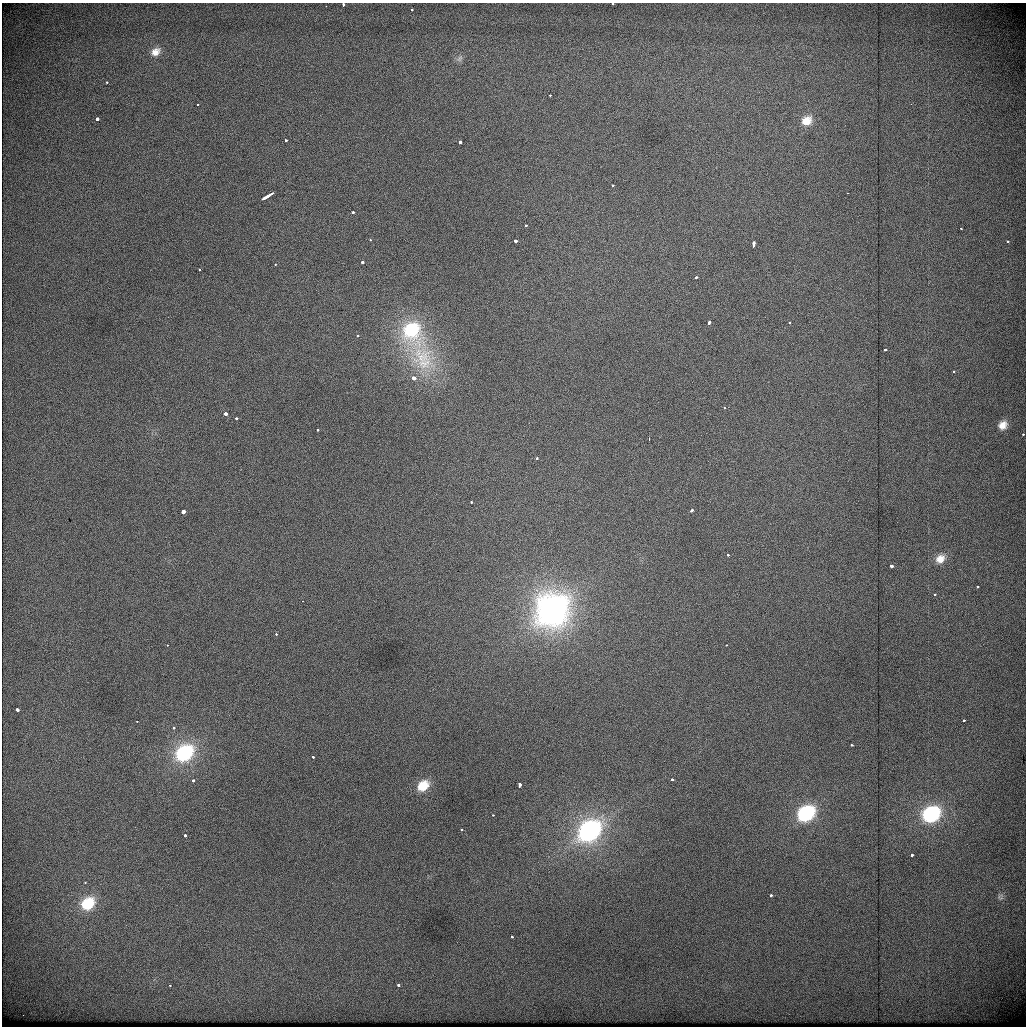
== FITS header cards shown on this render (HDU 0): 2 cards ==
NAXIS1  =                 1024          /
NAXIS2  =                 1024          /

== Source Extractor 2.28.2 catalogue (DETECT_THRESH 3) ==
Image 1024 x 1024 px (HDU 0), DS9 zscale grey, 1 PNG px = 1 image px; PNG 1028 x 1028 px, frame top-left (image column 1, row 1024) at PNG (2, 3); no overlay
Background 444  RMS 1.9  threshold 5.68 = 3 sigma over >= 5 px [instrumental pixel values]
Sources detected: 82; all 82 listed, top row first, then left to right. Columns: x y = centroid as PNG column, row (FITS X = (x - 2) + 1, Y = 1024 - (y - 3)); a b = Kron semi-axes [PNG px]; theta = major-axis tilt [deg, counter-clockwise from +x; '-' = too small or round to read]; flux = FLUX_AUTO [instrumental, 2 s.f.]
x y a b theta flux
612 4 3 2 - 180
343 5 3 3 - 400
326 6 2 2 - 65
412 10 3 3 - 260
155 52 9 7 37 820
460 58 10 5 45 340
106 82 3 3 - 360
550 95 3 3 - 200
198 104 2 2 - 120
97 119 3 3 - 2500
807 121 13 11 37 1600
286 140 3 3 - 660
460 142 3 3 - 1400
612 185 3 3 - 320
847 193 2 2 - 880
271 194 6 3 30 1200
267 196 8 3 30 1600
353 212 3 3 - 420
526 225 3 3 - 290
961 229 3 2 - 190
370 240 3 2 - 170
515 241 3 3 - 2400
1007 241 4 4 - 340
753 244 6 3 81 1100
362 262 3 3 - 1300
275 264 3 2 - 210
199 270 3 3 - 180
696 277 3 3 - 300
709 323 4 3 - 530
789 323 3 3 - 220
411 330 28 24 -81 11000
358 336 3 3 - 150
885 350 4 3 - 400
423 358 63 38 -66 16000
953 371 3 2 - 220
414 378 3 3 - 2100
724 408 4 3 - 230
225 414 4 3 - 2200
237 418 3 3 - 510
1003 425 16 14 51 2100
318 430 3 2 - 230
1023 434 3 2 - 210
536 458 3 3 - 380
471 502 3 2 - 280
691 511 3 3 - 720
183 512 3 3 - 4200
728 555 3 3 - 790
940 559 14 11 41 1500
891 566 3 3 - 1300
977 587 3 3 - 280
934 594 4 3 - 210
302 601 2 2 - 260
552 610 23 20 50 56000
276 634 3 3 - 240
167 645 3 2 - 150
726 645 3 2 - 220
17 710 3 3 - 1700
964 720 3 2 - 300
137 721 2 2 - 180
174 728 3 2 - 220
852 745 3 3 - 360
184 753 17 13 40 12000
313 757 3 3 - 650
672 779 3 3 - 710
193 781 3 3 - 390
519 784 4 3 - 1000
423 786 16 11 40 2800
806 813 15 11 37 12000
931 814 14 12 30 14000
493 815 3 2 - 280
461 829 3 3 - 300
589 831 16 12 42 31000
185 835 3 3 - 1000
912 855 3 3 - 480
85 883 3 2 - 380
770 895 3 3 - 450
1000 897 10 9 - 580
87 903 17 13 39 5400
512 937 3 3 - 350
170 985 3 3 - 160
398 985 3 3 - 490
23 1015 2 2 - 54
At the frame edge (FLAGS 8, measured only in part): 2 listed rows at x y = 612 4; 343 5